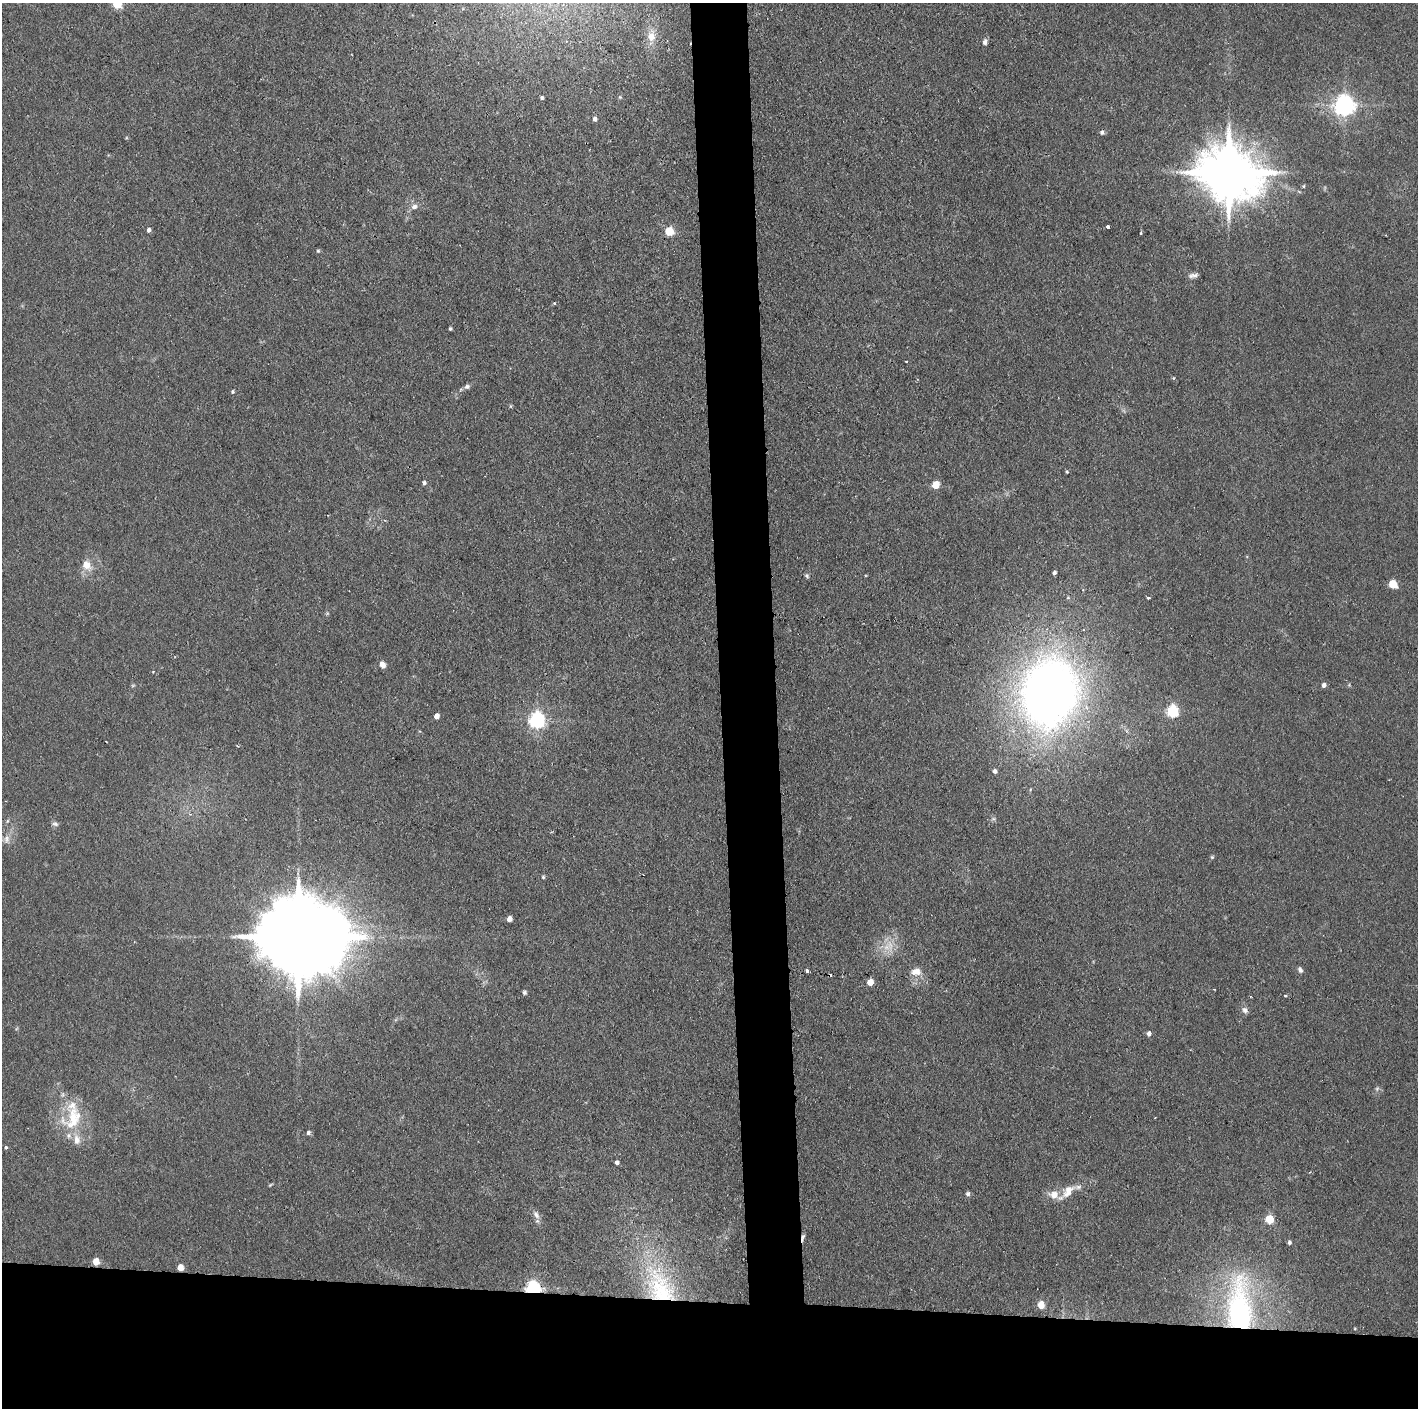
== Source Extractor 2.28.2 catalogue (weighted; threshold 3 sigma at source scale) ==
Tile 8 of 3 x 3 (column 2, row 3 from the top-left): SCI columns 1418-2833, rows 1-1406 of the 4250 x 4220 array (HDU 1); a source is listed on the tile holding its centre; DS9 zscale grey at full resolution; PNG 1420 x 1410 px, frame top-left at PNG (2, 3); no overlay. Shown black and unused: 11% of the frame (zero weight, under 2 of 3 exposures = <1% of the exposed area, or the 3 px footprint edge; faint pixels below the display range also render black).
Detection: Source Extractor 2.28.2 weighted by HDU 2 'WHT'; one run over the whole footprint, this tile lists its part. Background 0.0464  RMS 0.0053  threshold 0.0237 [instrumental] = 3 sigma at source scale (4.5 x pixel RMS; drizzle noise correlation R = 1.50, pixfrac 1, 0.05/0.05 arcsec/px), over >= 5 px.
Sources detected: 83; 3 inside a brighter object's white glare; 1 cosmic-ray / hot-pixel residue — not listed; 3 inside a brighter listed object's ellipse — not listed separately; the other 76 listed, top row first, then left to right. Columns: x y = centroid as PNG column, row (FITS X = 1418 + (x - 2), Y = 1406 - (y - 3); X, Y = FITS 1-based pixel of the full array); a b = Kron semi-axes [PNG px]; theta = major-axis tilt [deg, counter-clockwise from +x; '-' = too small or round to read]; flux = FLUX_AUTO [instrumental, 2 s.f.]
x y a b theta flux
117 4 5 5 - 26
651 36 12 11 - 5.4
985 42 8 6 74 1.6
542 98 4 3 - 0.81
1344 105 7 7 - 370
595 119 5 4 - 1.8
1102 132 6 5 - 1.2
1229 173 17 14 -14 3500
1303 186 4 4 - 0.59
414 207 9 7 16 2.4
1108 227 3 3 - 4
149 230 5 4 - 1.5
669 231 5 5 - 24
1141 233 4 3 - 0.49
318 251 5 5 - 0.68
1193 275 13 6 10 1.9
450 328 4 3 - 0.7
906 361 3 2 - 0.79
1173 378 5 3 - 0.42
467 387 8 6 17 1.5
232 392 5 4 - 0.82
511 406 6 4 71 0.53
1067 472 4 4 - 0.55
424 483 5 4 - 1.2
936 485 5 5 - 13
86 565 12 9 -63 6.1
1054 573 4 3 - 1.4
807 575 7 5 -50 0.89
1392 584 5 5 - 16
1148 598 4 3 - 1.5
327 613 5 5 - 0.64
382 665 7 6 - 3
133 685 6 4 19 0.64
1324 685 5 4 - 2
1049 693 50 37 79 500
1172 711 6 5 - 78
436 716 5 4 - 4.5
537 720 7 6 - 170
995 771 5 5 - 1.5
993 819 6 4 17 0.83
7 821 6 4 70 0.7
55 824 9 6 -19 1.4
7 839 13 8 80 3.2
1212 857 5 5 - 0.72
543 877 5 5 - 0.68
509 919 5 4 - 2.9
299 937 27 18 -4 11000
890 945 16 7 -80 5.3
807 970 3 3 - 4
1300 970 7 5 -63 1.5
916 972 14 9 2 5.2
870 982 5 4 - 7.7
1214 989 3 2 - 0.42
524 992 5 4 - 1.1
1250 996 3 2 - 1
1285 996 3 3 - 0.77
1245 1010 9 8 - 2
1149 1034 5 4 - 2.1
1377 1089 6 6 - 1
73 1118 38 29 67 25
308 1133 6 5 - 1.2
6 1147 3 3 - 1.1
617 1162 4 4 - 1.6
270 1185 6 3 31 0.55
1067 1192 29 10 43 8.5
968 1194 6 5 - 1.3
536 1215 12 7 -61 2.8
1269 1219 5 5 - 23
803 1237 11 4 77 1.6
1289 1242 5 4 - 1.1
96 1262 5 5 - 8.5
180 1268 5 5 - 6.4
660 1287 60 35 -60 71
533 1289 6 6 - 140
1041 1305 5 5 - 10
1240 1308 70 29 -89 100
Overlapping masked pixels (flux is a lower limit): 5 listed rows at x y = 803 1237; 180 1268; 660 1287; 533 1289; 1240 1308
Isophote crosses this tile's border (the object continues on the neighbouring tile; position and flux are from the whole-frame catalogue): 1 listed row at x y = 117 4